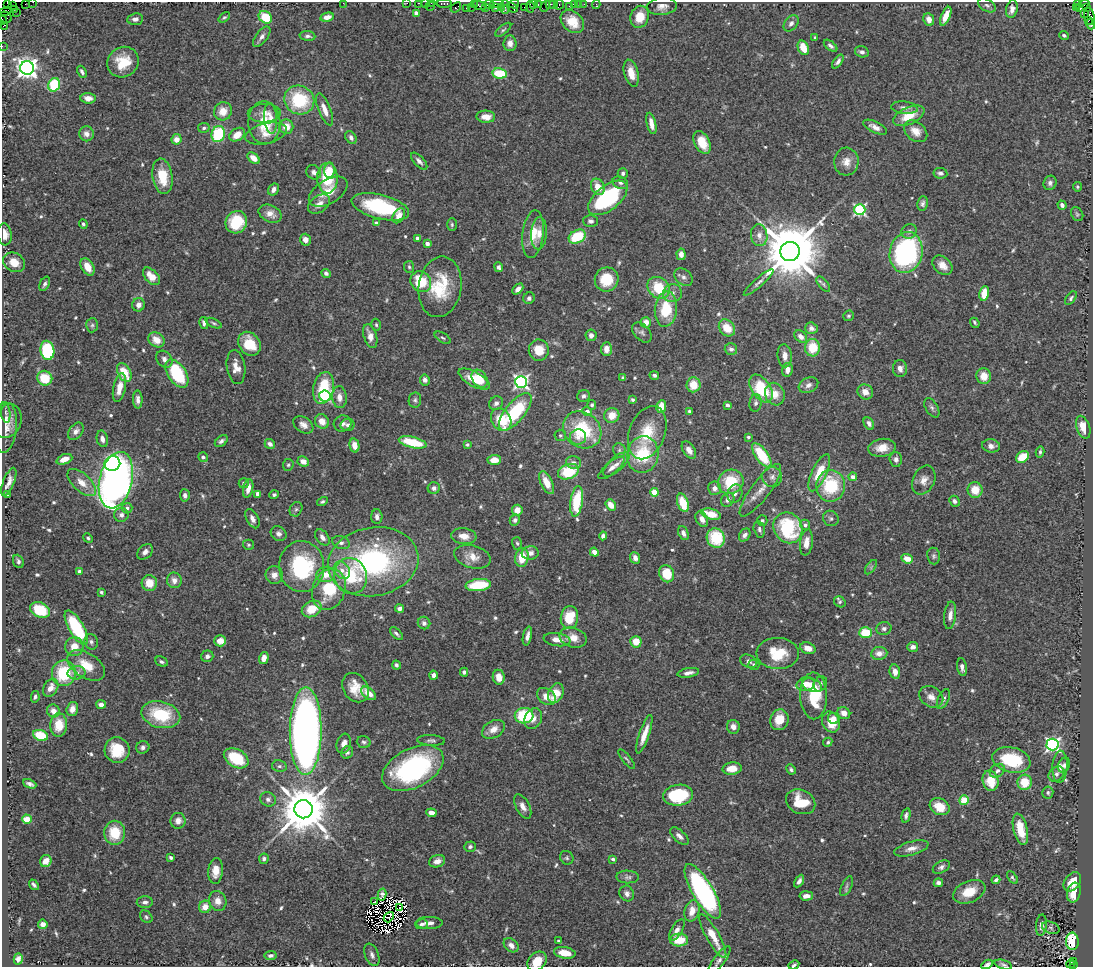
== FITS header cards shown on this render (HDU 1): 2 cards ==
NAXIS1  =                 1091
NAXIS2  =                  965

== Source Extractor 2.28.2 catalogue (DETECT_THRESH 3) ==
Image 1091 x 965 px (HDU 1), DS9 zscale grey, 1 PNG px = 1 image px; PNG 1095 x 969 px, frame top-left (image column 1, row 965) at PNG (2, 2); each listed source drawn as its Kron ellipse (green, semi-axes under 4 px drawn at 4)
Background 0.794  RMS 0.031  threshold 0.0923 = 3 sigma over >= 5 px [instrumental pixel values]
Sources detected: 644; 4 with non-positive FLUX_AUTO (blend fragments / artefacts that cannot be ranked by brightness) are neither listed nor drawn; of the other 640, the 500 brightest by FLUX_AUTO listed and drawn (140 fainter detections omitted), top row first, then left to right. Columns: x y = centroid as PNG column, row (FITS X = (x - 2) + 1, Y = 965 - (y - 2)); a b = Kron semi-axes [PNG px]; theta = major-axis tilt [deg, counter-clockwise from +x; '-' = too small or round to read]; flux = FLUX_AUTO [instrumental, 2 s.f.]
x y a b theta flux
33 2 2 2 - 9.7
7 3 3 3 - 61
343 3 2 2 - 13
407 3 2 2 - 14
419 3 3 2 - 33
425 3 2 2 - 15
431 3 3 2 - 25
444 3 7 3 0 60
25 4 2 2 - 11
474 4 3 3 - 11
497 4 7 2 1 90
514 4 5 3 - 26
533 4 3 2 - 32
538 4 3 2 - 31
550 4 5 4 - 34
554 4 2 2 - 17
574 4 4 3 - 46
579 4 2 2 - 6.3
584 4 2 2 - 8.1
1077 4 4 2 - 14
480 5 7 3 -15 69
489 5 6 3 -13 80
559 5 5 3 - 47
596 5 4 2 - 8.4
987 5 10 6 -29 6.3
12 6 2 2 - 3.5
430 6 5 3 - 9
545 6 6 2 61 61
569 6 3 2 - 5.2
662 6 15 8 5 15
1082 6 8 3 37 55
456 7 6 3 39 47
471 7 3 2 - 23
501 7 3 3 - 75
505 7 7 3 89 41
512 7 6 2 -41 69
524 7 2 2 - 11
530 7 6 2 90 43
1087 7 3 2 - 17
466 8 2 2 - 32
485 8 3 2 - 15
495 8 3 2 - 48
1076 8 3 2 - 18
15 9 2 2 - 30
1012 9 9 5 79 13
5 11 6 3 25 21
16 12 3 2 - 4.4
416 13 4 4 - 8.9
1084 13 4 2 - 33
946 16 10 4 67 24
1089 16 9 5 -80 320
6 17 6 5 - 76
224 17 6 4 42 3.5
265 17 7 5 -35 60
327 17 7 4 13 15
640 17 11 9 70 33
135 19 8 6 5 8.4
929 19 6 5 - 15
3 20 4 2 - 72
1088 20 3 3 - 31
572 22 13 10 -43 36
791 23 9 6 51 8.6
1091 24 5 3 - 72
3 26 2 2 - 8
503 30 9 4 40 4
1064 35 5 4 - 4.5
307 36 8 5 -6 5.9
262 37 12 6 53 8.4
815 38 4 3 - 3.5
510 43 8 6 86 12
2 46 2 2 - 6.5
830 46 8 4 -38 6
803 48 8 5 -63 33
862 52 7 5 -16 6.6
123 62 16 14 38 57
838 62 8 4 54 6.7
27 68 7 7 - 1500
82 72 6 3 -61 5.4
500 73 7 5 -8 72
631 73 14 7 -75 25
54 85 7 5 71 110
88 98 7 5 -4 17
299 100 15 14 - 130
904 108 13 6 -7 10
325 109 17 6 -68 20
223 111 9 9 - 29
264 113 16 9 2 19
909 116 17 8 25 44
486 117 9 6 -2 23
271 119 15 6 -85 16
264 123 21 16 -86 64
651 123 11 4 -76 18
286 127 7 7 - 27
875 127 13 5 -26 12
204 128 6 5 - 4.6
916 131 13 9 -39 24
86 134 7 7 - 12
218 134 8 6 71 120
266 134 21 10 13 26
237 135 8 6 33 27
351 137 7 5 -58 8.7
177 139 5 5 - 18
702 142 12 7 -63 40
253 158 7 4 -41 20
419 161 10 5 -46 8.6
846 162 14 12 85 22
329 170 8 5 85 22
314 172 8 6 -40 8.5
623 173 5 5 - 6.2
940 173 7 5 -7 6.5
162 176 18 10 -81 59
327 178 15 10 89 99
620 183 8 6 -27 7
1050 183 7 6 - 7.6
598 187 8 6 -62 30
1077 187 5 4 - 3.5
274 190 6 5 - 9.2
328 192 21 12 31 38
608 198 23 12 38 210
923 203 7 5 83 6.3
319 204 12 8 37 16
1062 205 4 4 - 7.1
380 207 29 12 -14 150
860 210 5 5 - 320
270 214 12 8 -26 19
1077 214 7 5 -58 3.8
399 216 8 5 60 15
591 221 7 6 - 6.9
236 222 11 10 - 88
376 223 4 3 - 4.7
83 224 5 4 - 4.3
452 225 6 4 -90 3.4
909 231 8 7 - 5.9
539 233 16 8 86 21
4 234 11 7 -83 18
533 234 24 10 83 40
759 235 11 8 -82 15
577 237 9 6 29 89
418 238 4 4 - 13
305 240 6 5 - 13
427 244 4 3 - 11
790 251 10 9 - 21000
906 252 20 16 77 360
681 254 6 4 -84 13
14 262 11 9 -33 29
942 265 11 8 -42 19
88 267 9 6 -61 26
409 267 6 5 - 3.6
499 267 5 4 - 6.1
326 273 5 4 - 6.5
151 276 10 6 -46 29
683 277 10 7 -41 8.3
607 279 12 11 - 59
421 282 11 9 -43 80
759 282 19 4 41 9.4
45 284 8 5 63 6.1
823 284 9 4 -50 4.4
440 287 30 21 81 98
659 288 12 10 -43 76
518 289 6 4 45 11
672 293 9 9 - 12
984 293 7 4 81 36
529 298 6 5 - 6.2
1071 298 8 4 52 4.6
138 305 7 6 - 12
666 309 18 11 84 77
848 316 5 5 - 3.8
646 322 5 5 - 15
204 323 6 3 -77 5.6
214 323 9 4 -24 4.1
975 323 5 3 - 3.8
92 325 7 6 - 5
376 325 6 4 -73 3.7
727 328 9 7 -50 36
811 328 6 5 - 11
642 332 12 7 -45 7.9
591 335 6 5 - 11
370 336 12 6 -72 18
801 336 7 5 -42 12
443 338 9 4 -31 4.1
156 340 8 7 - 28
249 344 13 10 -55 55
812 348 9 7 88 59
606 349 6 5 - 17
731 349 6 5 - 6
47 350 9 7 -80 170
539 350 10 10 - 35
785 356 11 7 -84 15
164 359 9 7 -51 10
236 367 17 9 -82 23
900 369 8 7 - 12
787 370 7 5 79 13
124 373 10 6 -61 47
177 374 16 9 -56 140
654 375 5 4 - 5.9
984 376 8 7 - 26
45 378 8 7 - 59
623 378 4 4 - 4.1
474 379 17 7 -29 43
480 379 10 7 -56 40
425 380 5 5 - 8.5
521 382 6 6 - 560
693 385 7 7 - 36
808 385 10 7 27 10
119 388 14 6 79 25
323 388 16 10 77 86
761 388 15 9 -55 100
865 392 8 7 - 20
775 394 11 9 -69 26
325 396 6 5 - 250
584 396 6 6 - 6.6
339 397 11 7 -86 16
138 400 9 4 -88 8.4
415 400 7 6 - 5.1
632 400 4 3 - 4.3
496 403 7 6 - 7.6
755 403 8 6 83 6.6
592 405 5 4 - 4.3
727 405 4 3 - 5.4
661 406 6 5 - 27
932 408 11 6 -58 6.4
587 411 5 4 - 13
689 411 4 3 - 4.4
6 412 10 4 -82 6.7
515 412 23 9 51 140
612 415 7 7 - 27
6 420 17 15 70 22
501 420 12 9 -57 60
322 421 7 6 - 21
343 423 9 8 - 9.1
869 423 7 4 -61 7.4
303 425 11 7 -34 13
348 425 7 6 - 6.9
1083 427 12 6 -72 27
6 428 25 10 83 22
582 430 20 17 -38 130
76 431 9 6 52 9.5
647 433 27 18 69 69
560 435 6 5 - 3.8
578 437 8 7 - 13
748 437 3 3 - 4.7
102 439 8 5 -77 12
221 441 7 5 39 6.4
413 442 14 5 -13 89
270 444 5 4 - 9.1
354 445 7 5 -77 20
467 445 4 4 - 3.8
991 446 9 6 -7 10
882 448 14 9 8 26
619 450 7 6 - 5.2
689 450 9 6 -56 14
1040 452 5 3 - 4.1
643 454 18 15 80 110
762 455 14 6 -55 89
203 457 5 4 - 4.9
1022 457 7 5 36 45
64 459 8 5 22 23
896 459 7 6 - 8.4
494 460 6 5 - 26
303 461 6 5 - 16
112 463 8 7 - 330
574 463 8 6 -15 7.5
616 464 16 6 43 13
288 465 6 5 - 3.7
611 468 16 6 39 11
568 472 11 7 20 85
819 473 20 7 65 53
772 477 10 10 - 12
853 477 4 4 - 13
116 480 29 16 77 1500
924 480 15 11 64 18
9 482 15 5 68 14
731 482 13 12 - 83
82 483 17 8 -42 26
244 483 5 5 - 3.8
547 483 12 6 -65 28
831 486 16 14 88 120
248 488 9 5 79 19
434 488 6 6 - 8.3
714 488 6 6 - 14
760 490 32 9 53 31
975 490 8 7 - 40
654 492 4 4 - 57
735 493 9 7 71 8
258 494 4 4 - 9.8
7 495 4 3 - 3.6
185 495 6 5 - 7.5
274 495 4 4 - 4.3
728 500 7 6 - 8.9
577 501 15 6 82 94
954 501 6 5 - 7.8
322 502 6 4 30 4.1
683 503 9 5 -71 52
611 505 6 4 -53 25
127 508 5 5 - 6.7
296 509 7 6 - 5.1
517 510 5 5 - 19
711 514 10 5 -16 37
121 515 7 7 - 7.4
377 517 7 5 -87 8.3
831 518 8 7 - 6.1
252 519 10 6 -62 11
702 519 8 5 -63 10
515 520 5 5 - 6.9
762 520 5 5 - 4.3
805 525 5 5 - 5.7
788 528 16 14 -59 160
759 529 8 5 -75 6.5
683 533 7 5 -67 8.1
279 534 8 7 - 9.3
745 535 7 5 56 7.7
464 536 13 8 -7 22
603 536 4 4 - 9
322 537 9 6 -53 11
88 538 5 4 - 3.8
716 538 10 9 - 80
806 542 13 6 82 18
341 543 9 6 -18 8.4
517 543 6 5 - 3.8
249 545 5 5 - 3.6
145 552 9 6 45 9.1
594 552 5 4 - 16
530 553 8 6 4 13
934 556 8 6 -81 5.5
472 557 19 11 -15 29
522 557 9 6 82 43
635 558 6 5 - 11
907 559 6 4 -19 31
18 561 7 5 -67 5.3
373 562 45 34 10 410
302 566 25 22 -87 200
871 567 8 4 54 4.3
342 570 9 7 -56 15
79 571 4 3 - 4.7
667 574 9 7 -68 55
274 575 9 8 - 16
326 575 9 7 6 24
351 576 18 16 -70 94
174 580 8 7 - 15
149 583 8 7 - 31
478 585 12 6 6 82
329 589 21 16 70 91
101 592 3 3 - 3.5
840 602 6 5 - 4.4
400 608 4 4 - 10
312 609 10 7 27 43
40 610 10 7 -25 80
950 615 14 6 83 14
569 617 12 8 82 55
424 623 6 6 - 8.3
76 628 19 7 -60 140
884 628 7 6 - 7.5
865 633 6 5 - 60
396 634 8 4 -44 5.9
527 636 9 4 77 9.8
573 638 14 9 -16 22
557 640 13 6 -9 17
220 641 6 5 - 20
91 642 8 6 -71 6.3
636 642 6 5 - 36
74 647 9 9 - 23
913 647 5 5 - 9.5
808 648 8 5 -20 19
778 653 21 15 -1 61
879 653 8 6 6 18
207 656 6 5 - 9
264 658 6 4 75 13
749 661 9 6 -24 8.9
161 662 7 4 -26 5
86 665 21 12 -33 43
396 665 4 4 - 5.1
754 665 5 5 - 4.6
962 667 9 4 -80 8.3
464 672 4 4 - 5.6
895 672 7 5 -79 14
64 673 13 12 - 100
76 673 9 6 10 12
688 673 11 4 10 11
433 675 4 4 - 9.3
499 677 7 6 - 20
806 684 9 7 16 18
820 684 8 6 55 7.6
812 685 10 6 -20 22
51 688 10 7 59 17
355 688 15 12 -57 35
368 693 9 5 -38 25
556 693 10 7 67 40
546 696 10 7 -37 20
814 696 23 13 -89 98
35 697 6 4 79 4.9
931 697 13 10 -32 17
943 699 11 5 65 7.7
101 704 5 4 - 12
72 709 7 5 73 15
53 711 7 6 - 16
844 713 6 5 - 19
161 715 20 13 -14 110
524 716 9 7 2 120
833 718 6 5 - 15
533 719 11 8 64 17
779 720 10 9 - 36
831 722 11 8 -64 42
59 725 12 8 87 40
733 727 7 6 - 12
493 729 12 8 30 18
306 731 44 16 90 1600
644 734 20 5 71 29
41 735 8 5 -21 66
431 740 14 5 -4 6.5
364 742 7 6 - 4.8
828 742 5 4 - 4
344 744 10 7 74 13
1052 744 6 6 - 540
143 747 7 6 - 7.2
117 750 13 12 - 57
347 752 7 5 59 5.3
236 758 13 9 -29 87
627 759 12 3 -50 4
1011 760 19 12 -13 110
1064 765 8 5 64 6.6
279 766 7 6 - 5.2
1060 767 16 7 87 14
413 768 33 19 27 350
732 768 9 6 5 28
791 769 5 4 - 4.2
997 771 8 6 36 7.7
1056 774 9 7 42 7.9
990 781 10 8 -77 44
1025 782 7 7 - 46
30 784 7 4 -23 7.2
1048 792 6 5 - 5.1
678 795 15 10 7 120
268 799 8 7 - 7.9
964 800 5 4 - 43
801 802 15 11 -25 54
523 806 13 7 -62 14
940 807 10 8 -28 37
304 809 9 9 - 13000
431 813 5 4 - 11
906 815 7 4 77 6.5
27 819 5 4 - 41
178 821 8 7 - 14
1020 829 16 7 -76 41
115 833 12 10 -88 61
679 836 11 5 -42 9.1
470 847 6 5 - 5.1
911 848 17 6 15 16
171 858 4 3 - 4.9
567 858 7 6 - 4.6
264 859 5 5 - 6.1
613 859 4 3 - 4.4
46 861 6 5 - 19
437 861 8 6 20 13
941 867 9 5 30 7.1
216 871 13 7 86 25
628 877 11 6 -1 7
1012 877 7 4 -53 3.7
996 880 4 3 - 5.4
799 881 7 4 60 8.4
1072 882 11 7 54 28
938 883 4 4 - 6.6
34 885 6 3 -52 5.3
847 886 10 5 64 5.3
703 891 31 10 -59 440
969 892 17 10 23 41
627 893 8 7 - 9.3
1074 893 10 6 74 26
382 894 6 4 78 6.8
806 896 6 4 4 14
218 901 10 8 -71 17
145 902 8 6 1 8.1
374 902 4 2 - 4.9
205 907 6 6 - 21
399 908 3 2 - 4.2
692 911 11 7 76 24
146 917 7 5 -46 4.4
389 917 6 3 50 4.2
429 923 13 6 1 12
43 924 5 4 - 9.7
422 924 6 5 - 8.1
1041 925 10 5 84 10
1051 928 9 6 -20 4.9
677 930 12 5 58 11
713 936 25 6 -61 39
679 940 9 6 2 40
559 941 3 3 - 4.6
1072 941 9 6 -89 91
511 945 8 6 -41 12
565 953 11 5 -10 36
271 955 6 4 7 7.2
372 955 12 6 -68 9.3
18 959 6 4 73 7
537 961 11 8 46 32
719 961 17 5 53 10
1073 961 3 2 - 62
987 964 6 3 29 7.1
1070 964 4 3 - 39
794 965 5 4 - 4.5
1003 965 9 4 -17 5.2
1073 965 3 2 - 49
At the frame edge (FLAGS 8, measured only in part): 18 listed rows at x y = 33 2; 7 3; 343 3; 407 3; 419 3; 425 3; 431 3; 444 3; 1089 16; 3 20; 1091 24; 3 26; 2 46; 4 234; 537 961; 987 964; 794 965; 1003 965
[140 fainter detections neither listed nor drawn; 4 non-positive-flux detections neither listed nor drawn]